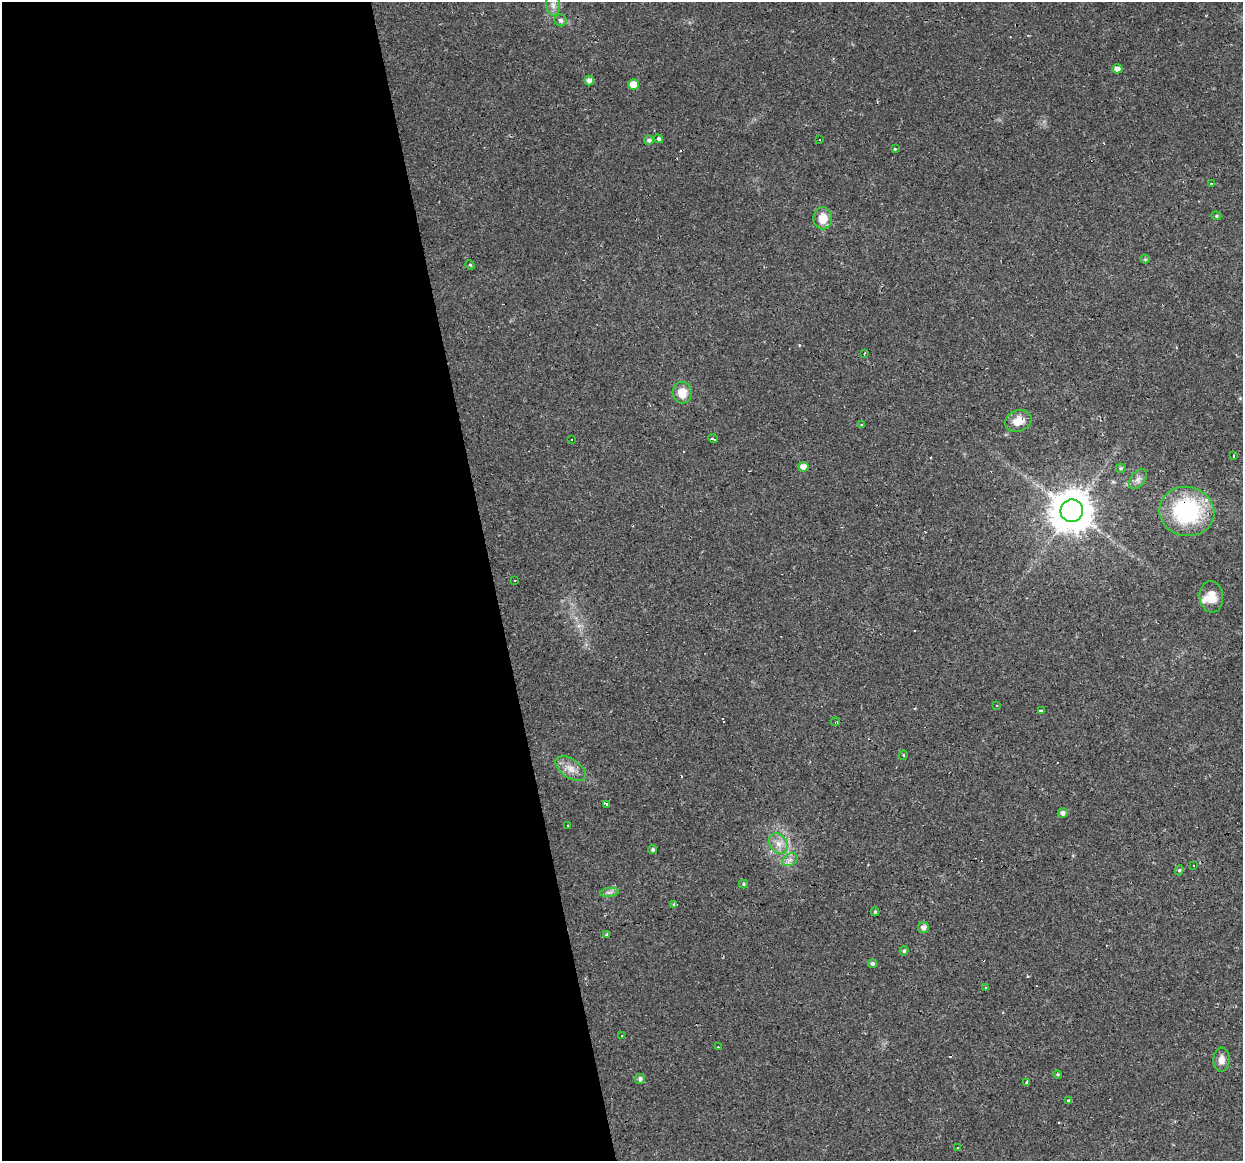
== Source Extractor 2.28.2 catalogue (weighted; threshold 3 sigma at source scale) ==
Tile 9 of 4 x 4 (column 1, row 3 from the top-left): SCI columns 1-1241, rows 1190-2348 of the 4963 x 4744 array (HDU 1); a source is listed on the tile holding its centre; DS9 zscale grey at full resolution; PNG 1245 x 1163 px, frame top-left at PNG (2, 2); each listed source drawn as its Kron ellipse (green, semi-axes under 4 px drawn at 4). Shown black and unused: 40% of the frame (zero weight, under 2 of 3 exposures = <1% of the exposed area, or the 3 px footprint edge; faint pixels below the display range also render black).
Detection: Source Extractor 2.28.2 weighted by HDU 2 'WHT'; one run over the whole footprint, this tile lists its part. Background 0.0216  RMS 0.0031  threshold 0.0137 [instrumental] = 3 sigma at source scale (4.5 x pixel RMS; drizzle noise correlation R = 1.50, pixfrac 1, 0.0396/0.0396 arcsec/px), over >= 5 px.
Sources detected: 68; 9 cosmic-ray / hot-pixel residue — neither listed nor drawn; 1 inside a brighter listed object's ellipse — not listed separately; the other 58 listed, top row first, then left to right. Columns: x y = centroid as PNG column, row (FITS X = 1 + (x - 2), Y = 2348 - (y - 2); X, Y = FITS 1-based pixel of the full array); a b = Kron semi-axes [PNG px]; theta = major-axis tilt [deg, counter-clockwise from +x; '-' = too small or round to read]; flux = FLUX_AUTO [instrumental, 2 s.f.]
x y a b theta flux
553 5 11 6 -83 1.4
561 20 6 5 - 0.74
1117 69 5 4 - 1.7
589 80 5 4 - 1.6
633 85 5 5 - 4.6
658 139 5 3 - 1.1
649 140 5 4 - 0.89
819 140 2 2 - 0.56
895 149 3 3 - 1.6
1211 183 3 3 - 1
1216 216 5 4 - 0.38
823 218 11 9 -89 4.4
1145 259 4 4 - 0.49
470 265 5 4 - 0.36
865 353 3 2 - 0.46
682 393 11 9 86 4.2
1018 421 14 10 22 3.9
861 425 3 3 - 0.51
713 439 5 3 - 2.7
572 440 3 3 - 0.98
1234 456 3 3 - 1.8
803 467 5 4 - 2.6
1121 468 5 4 - 0.55
1138 479 11 7 51 1.3
1072 511 11 11 - 970
1187 511 27 24 -12 33
515 580 3 2 - 0.44
1211 597 16 12 -84 4
997 706 3 2 - 0.23
1041 710 4 3 - 8.3
836 722 4 3 - 0.38
903 755 5 4 - 0.37
571 769 17 9 -34 3.1
607 804 3 3 - 55
1063 813 5 5 - 1.2
568 826 3 2 - 0.35
779 844 11 8 -56 2.5
653 850 4 4 - 0.62
790 860 8 6 30 1.2
1193 865 3 3 - 0.91
1179 870 5 4 - 0.47
744 884 4 4 - 0.42
609 892 9 4 8 0.92
674 905 4 3 - 0.91
875 912 4 3 - 0.47
923 928 6 5 - 1.2
607 935 4 4 - 0.51
904 951 5 4 - 0.48
873 964 4 4 - 0.7
985 988 3 3 - 0.89
622 1035 3 2 - 0.44
718 1047 4 2 - 0.33
1221 1060 12 8 86 2
1058 1074 4 4 - 0.43
640 1079 5 4 - 1
1026 1082 3 3 - 1.1
1069 1101 4 3 - 1.4
958 1148 3 3 - 0.65
Overlapping masked pixels (flux is a lower limit): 2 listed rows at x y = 1072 511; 1187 511